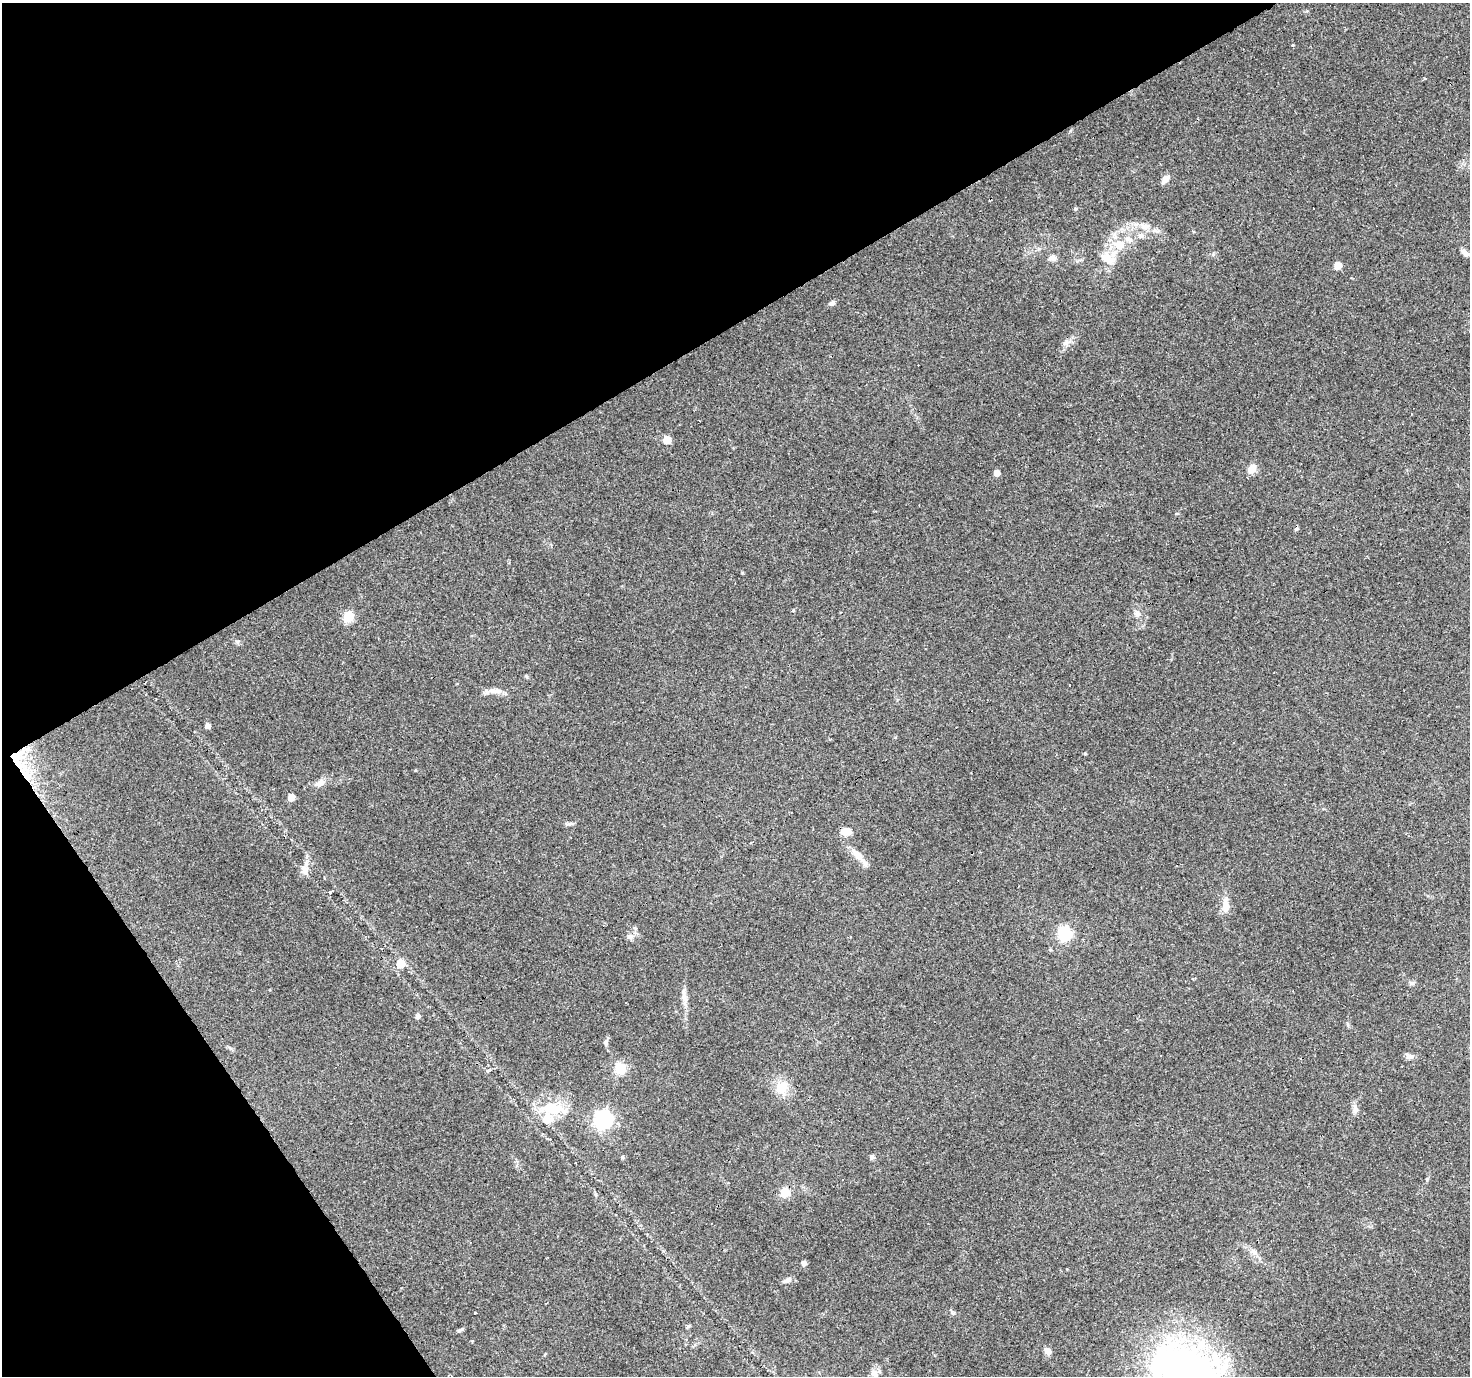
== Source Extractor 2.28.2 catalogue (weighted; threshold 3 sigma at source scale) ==
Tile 5 of 4 x 4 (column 1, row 2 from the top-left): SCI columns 1-1468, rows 2923-4296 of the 5874 x 5782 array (HDU 1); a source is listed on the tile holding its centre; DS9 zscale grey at full resolution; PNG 1472 x 1378 px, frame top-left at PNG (2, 3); no overlay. Shown black and unused: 31% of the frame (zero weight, under 3 of 4 exposures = <1% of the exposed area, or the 3 px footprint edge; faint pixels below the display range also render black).
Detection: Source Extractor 2.28.2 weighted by HDU 2 'WHT'; one run over the whole footprint, this tile lists its part. Background 0.256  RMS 0.0082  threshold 0.0369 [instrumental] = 3 sigma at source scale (4.5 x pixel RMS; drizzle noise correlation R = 1.50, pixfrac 1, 0.0396/0.0396 arcsec/px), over >= 5 px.
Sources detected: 66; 7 cosmic-ray / hot-pixel residue — not listed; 3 inside a brighter listed object's ellipse — not listed separately; the other 56 listed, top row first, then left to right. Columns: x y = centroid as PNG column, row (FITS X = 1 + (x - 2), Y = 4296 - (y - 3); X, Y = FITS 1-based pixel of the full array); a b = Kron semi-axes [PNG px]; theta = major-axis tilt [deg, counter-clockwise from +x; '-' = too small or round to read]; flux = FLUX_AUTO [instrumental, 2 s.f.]
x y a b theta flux
1293 45 4 3 - 0.68
1425 79 3 3 - 4.8
1165 179 9 7 55 5.2
1075 209 5 4 - 1.2
1145 226 10 8 -19 4.8
1141 235 8 6 34 3
1129 239 11 8 -26 4.9
1119 245 10 9 - 13
1465 253 11 6 -43 3.8
1052 258 11 7 5 3.4
1107 258 17 12 -41 11
1338 265 5 5 - 12
831 303 9 6 27 2.3
1065 343 10 6 27 3.2
667 440 5 5 - 18
1252 469 10 8 61 7.5
997 473 5 5 - 5.2
1296 529 5 4 - 1.4
793 610 3 3 - 1.5
1137 614 8 7 - 3.2
348 617 7 6 - 49
495 691 20 7 -2 6.6
208 726 4 4 - 4.2
1085 753 4 3 - 0.9
15 759 35 12 -50 24
320 783 14 8 28 5.4
291 797 5 5 - 8.7
570 824 11 4 5 1.8
846 832 9 7 -1 10
857 855 20 9 -40 9
304 870 14 8 -69 5.3
1225 905 20 9 89 8.3
1065 934 6 6 - 130
630 936 9 8 - 3.4
400 964 6 5 - 24
684 995 23 6 -85 5.9
418 1016 7 5 56 1.9
606 1042 7 5 -89 1.8
1410 1057 9 7 3 3.7
620 1068 6 6 - 63
782 1087 15 13 58 15
552 1108 33 17 -5 28
1355 1109 12 7 -85 3.8
604 1120 7 7 - 260
622 1157 5 4 - 1.3
872 1157 7 5 66 1.7
785 1192 5 5 - 34
1254 1252 11 7 -43 4.3
804 1263 5 4 - 3.6
787 1280 13 5 24 2.9
475 1313 3 2 - 0.84
688 1326 5 5 - 1.1
460 1330 11 3 32 1.5
1048 1351 7 6 - 5.8
874 1373 12 9 -63 4.9
1187 1374 77 58 -36 380
Overlapping masked pixels (flux is a lower limit): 1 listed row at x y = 15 759
Isophote crosses this tile's border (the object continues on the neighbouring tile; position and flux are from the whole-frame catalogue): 1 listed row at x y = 1187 1374
Unlisted compact peaks at least as high as the median listed source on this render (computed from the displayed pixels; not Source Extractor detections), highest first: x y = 742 573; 953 1313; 237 641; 1412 983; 1427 1179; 330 892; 526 676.